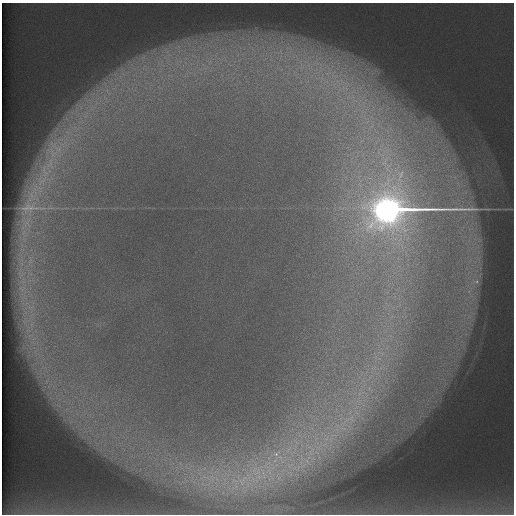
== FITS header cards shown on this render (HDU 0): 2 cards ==
NAXIS1  =                  512 /
NAXIS2  =                  512 /

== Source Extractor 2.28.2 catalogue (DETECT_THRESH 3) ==
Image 512 x 512 px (HDU 0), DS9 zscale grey, 1 PNG px = 1 image px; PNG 516 x 516 px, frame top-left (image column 1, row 512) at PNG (2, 3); no overlay
Background 388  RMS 5.3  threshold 15.8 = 3 sigma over >= 5 px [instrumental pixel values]
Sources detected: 9; all 9 listed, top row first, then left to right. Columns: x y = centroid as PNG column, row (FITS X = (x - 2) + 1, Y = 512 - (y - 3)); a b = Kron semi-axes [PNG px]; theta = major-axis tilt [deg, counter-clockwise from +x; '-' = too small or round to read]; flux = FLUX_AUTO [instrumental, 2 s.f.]
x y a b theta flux
58 149 13 9 -18 4400
51 161 8 4 71 1500
26 208 14 5 11 1600
497 209 18 3 0 1700
387 210 25 11 3 580000
477 282 8 7 - 1500
351 418 11 7 81 3100
276 454 5 5 - 560
77 512 25 8 -7 6000